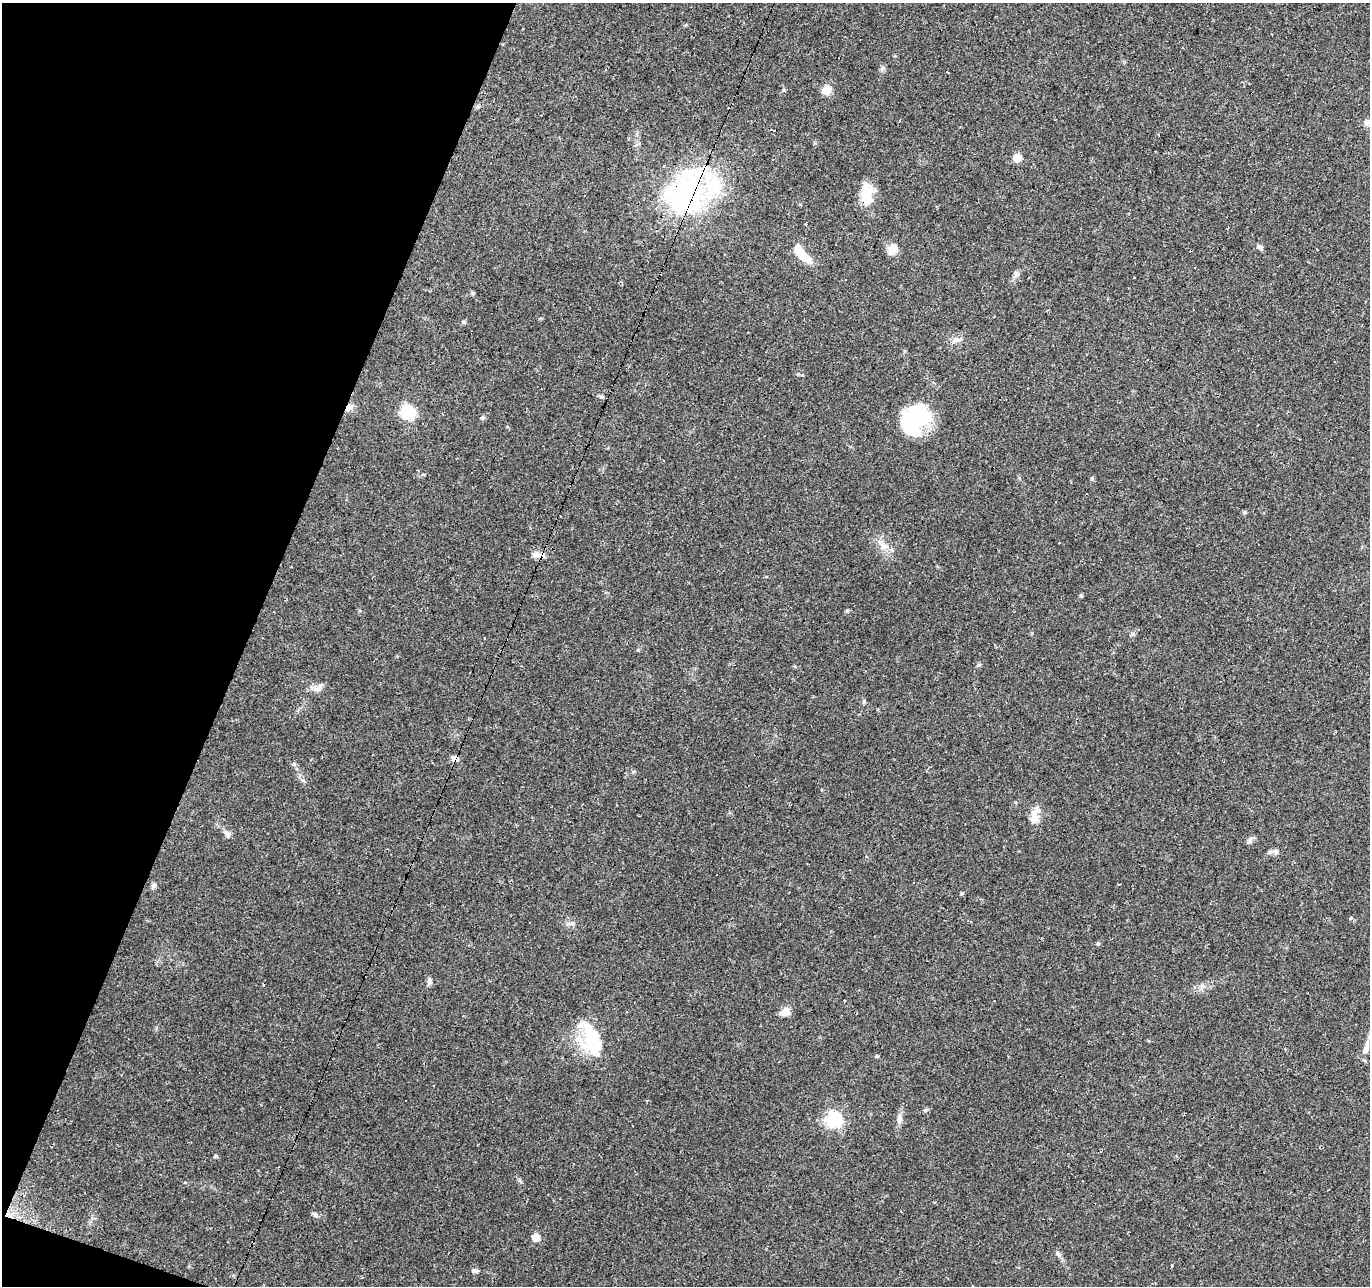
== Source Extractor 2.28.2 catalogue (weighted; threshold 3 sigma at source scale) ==
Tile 9 of 4 x 4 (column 1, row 3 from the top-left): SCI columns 1-1368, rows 1492-2775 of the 5474 x 5616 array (HDU 1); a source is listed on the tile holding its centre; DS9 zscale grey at full resolution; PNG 1372 x 1288 px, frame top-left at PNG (2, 3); no overlay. Shown black and unused: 18% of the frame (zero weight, under 2 of 3 exposures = <1% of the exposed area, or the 3 px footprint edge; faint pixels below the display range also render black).
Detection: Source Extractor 2.28.2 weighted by HDU 2 'WHT'; one run over the whole footprint, this tile lists its part. Background 0.066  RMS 0.0056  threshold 0.025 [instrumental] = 3 sigma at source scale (4.5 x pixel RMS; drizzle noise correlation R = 1.50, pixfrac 1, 0.0396/0.0396 arcsec/px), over >= 5 px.
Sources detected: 72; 3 inside a brighter object's white glare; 13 cosmic-ray / hot-pixel residue — not listed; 5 inside a brighter listed object's ellipse — not listed separately; the other 51 listed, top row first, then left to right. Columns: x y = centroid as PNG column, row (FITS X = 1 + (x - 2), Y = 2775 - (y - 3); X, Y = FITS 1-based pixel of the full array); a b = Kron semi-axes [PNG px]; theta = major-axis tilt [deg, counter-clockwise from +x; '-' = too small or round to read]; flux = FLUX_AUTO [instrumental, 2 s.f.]
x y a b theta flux
948 72 4 2 - 1.6
784 90 6 4 -90 0.74
826 90 10 9 - 6.5
1367 122 9 8 - 2.5
1017 158 6 5 - 11
687 195 60 44 54 95
866 195 27 13 89 15
806 224 3 3 - 0.52
1260 247 10 6 -26 1.5
893 249 14 10 44 5
805 257 26 9 -39 10
1016 274 10 7 64 2.2
472 293 6 5 - 0.78
463 322 6 5 - 0.79
956 340 12 7 -12 2.6
601 397 7 4 0 0.9
349 408 10 7 31 3.7
408 412 7 6 - 91
482 418 6 5 - 0.91
917 418 33 26 33 44
1245 513 5 5 - 0.95
884 546 15 11 -38 5.6
536 555 11 9 0 4.3
1081 596 5 5 - 0.76
1132 634 7 5 47 1.1
484 638 3 2 - 0.51
979 665 6 4 3 0.77
318 689 10 8 41 2.8
864 701 6 5 - 0.83
1034 819 14 10 58 4.6
227 833 11 6 -45 2.1
1249 840 11 4 85 1.3
1276 852 9 6 -62 1.5
153 886 9 6 59 1.5
1351 918 3 3 - 3.3
1098 944 5 4 - 0.74
429 982 10 6 77 1.6
844 1000 3 2 - 5
786 1011 11 10 - 4.7
594 1038 40 28 -45 32
1366 1050 15 7 67 3.5
876 1056 5 3 - 0.88
926 1110 7 4 20 0.96
899 1119 14 7 80 3
833 1120 7 7 - 110
215 1156 6 4 89 0.63
315 1215 8 6 -41 1.5
536 1237 6 5 - 9.9
1058 1254 9 6 -62 1.7
1172 1265 4 3 - 0.76
475 1271 10 5 -16 1.5
Overlapping masked pixels (flux is a lower limit): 4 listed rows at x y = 687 195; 866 195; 349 408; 536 555
Unlisted compact peaks at least as high as the median listed source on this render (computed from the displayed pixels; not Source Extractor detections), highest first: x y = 847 610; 638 650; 883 68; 303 780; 1092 479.